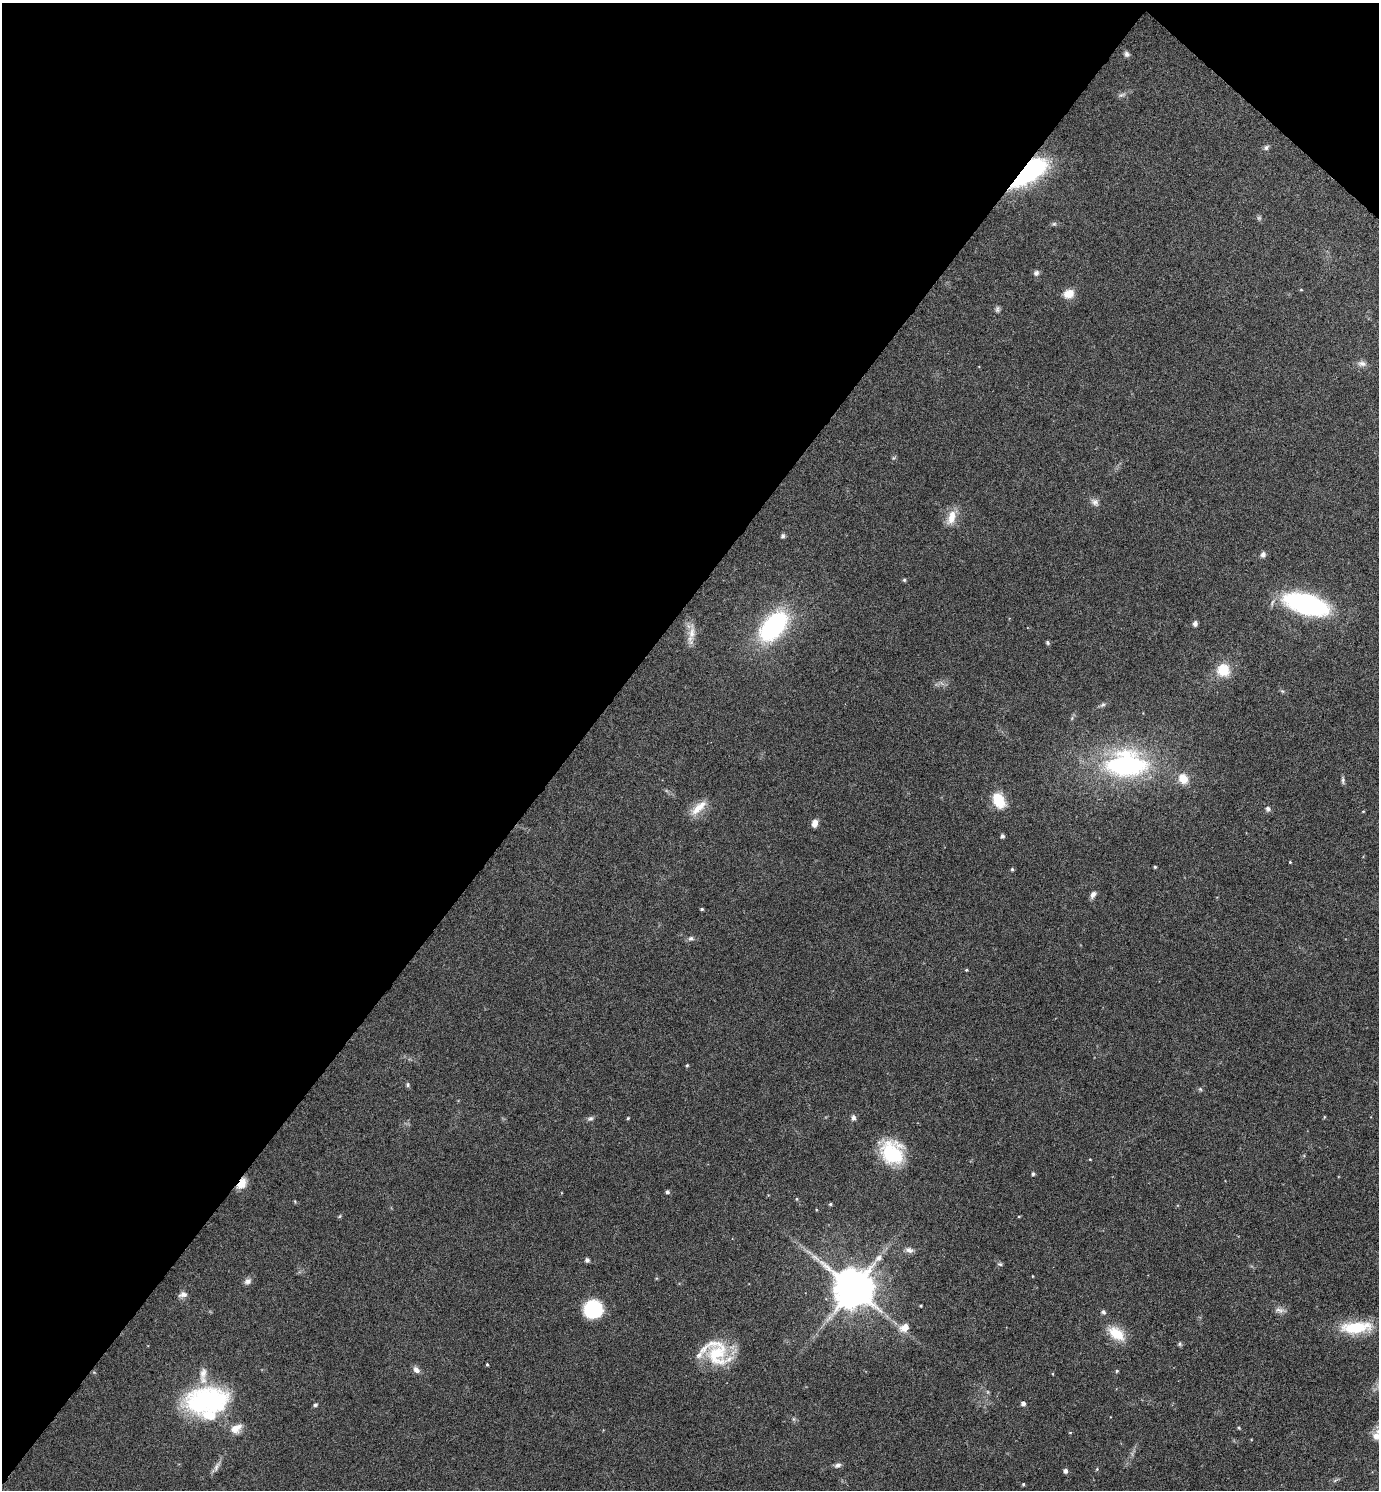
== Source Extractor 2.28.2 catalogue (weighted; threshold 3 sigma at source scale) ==
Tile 2 of 4 x 4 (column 2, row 1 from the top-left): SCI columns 1533-2909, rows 4468-5955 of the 5958 x 5955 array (HDU 1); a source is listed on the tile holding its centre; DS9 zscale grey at full resolution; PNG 1381 x 1492 px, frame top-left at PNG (2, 3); no overlay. Shown black and unused: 43% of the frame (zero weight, under 4 of 8 exposures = <1% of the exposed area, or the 3 px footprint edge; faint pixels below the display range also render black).
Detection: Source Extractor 2.28.2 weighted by HDU 2 'WHT'; one run over the whole footprint, this tile lists its part. Background 0.116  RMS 0.0051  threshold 0.0209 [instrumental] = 3 sigma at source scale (4.09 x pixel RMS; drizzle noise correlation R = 1.36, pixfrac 0.8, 0.05/0.05 arcsec/px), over >= 5 px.
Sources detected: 91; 1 too faint to see at this stretch — not listed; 4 inside a brighter listed object's ellipse — not listed separately; the other 86 listed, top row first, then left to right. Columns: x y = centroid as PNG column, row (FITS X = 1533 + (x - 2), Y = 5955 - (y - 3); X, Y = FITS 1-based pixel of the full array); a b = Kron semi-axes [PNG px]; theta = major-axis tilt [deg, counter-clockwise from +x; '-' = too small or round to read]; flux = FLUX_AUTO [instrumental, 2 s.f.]
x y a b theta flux
1127 54 8 6 -49 1.4
1122 95 11 5 23 1.4
1266 147 7 6 - 1.2
1027 173 34 13 35 110
1054 224 6 5 - 0.82
1036 273 8 7 - 1.4
1301 290 5 3 - 0.44
1069 294 14 11 21 4.7
997 309 9 6 87 1.1
1362 364 13 7 -4 2.2
1095 502 12 8 -45 2.1
951 517 20 10 71 6.7
783 536 6 6 - 0.94
1263 555 8 6 73 1.5
904 580 4 4 - 0.74
1306 604 33 14 -17 100
1195 624 7 5 73 1.4
773 626 27 16 50 73
692 633 26 8 87 5.4
1047 643 6 5 - 0.76
1223 670 14 14 - 12
1103 705 9 5 36 1.1
1126 764 37 23 0 90
1183 779 13 11 -58 6.2
1343 780 9 4 89 1
999 800 17 11 -62 13
699 808 27 10 41 7
1268 809 7 6 - 1.4
1363 811 5 3 - 0.35
815 823 9 6 77 2.9
1002 836 4 4 - 1.3
1290 862 4 3 - 0.43
1155 867 3 3 - 0.57
1012 869 5 4 - 0.64
1093 895 10 6 62 1.8
702 909 4 3 - 0.65
691 938 7 6 - 1.3
966 970 4 4 - 0.48
687 1065 4 4 - 0.59
408 1085 7 5 90 0.77
1200 1089 6 4 -45 0.66
853 1117 8 6 87 1.5
1324 1117 5 3 - 0.43
590 1118 9 6 28 1.2
628 1118 4 4 - 0.51
892 1153 27 22 -52 29
1090 1159 4 3 - 0.36
1033 1174 4 4 - 0.98
242 1184 14 8 56 5.3
667 1192 4 4 - 1.1
796 1199 4 4 - 0.52
830 1204 4 4 - 0.66
340 1216 6 4 70 0.51
1019 1216 4 3 - 0.42
909 1250 11 7 -20 2.1
587 1260 4 4 - 1.6
1000 1264 7 5 -4 0.85
1032 1276 4 2 - 0.3
248 1281 10 7 29 1.9
853 1288 12 11 - 1700
183 1294 12 7 9 2.1
921 1306 3 3 - 0.53
593 1309 14 13 - 38
1280 1310 14 7 -15 2.3
1103 1312 5 5 - 1.3
905 1327 13 9 35 4.9
1356 1327 40 15 4 20
1116 1333 23 13 -36 11
1179 1344 6 4 -90 0.75
716 1352 38 27 -37 25
487 1365 3 3 - 0.56
416 1370 9 7 -48 2.3
1117 1371 4 4 - 0.58
207 1401 51 30 5 65
1023 1404 4 4 - 1.9
315 1405 5 4 - 1
793 1419 6 4 -90 0.73
1239 1428 4 3 - 0.59
234 1429 16 10 -46 4.4
1070 1432 5 3 - 0.36
1376 1436 17 12 69 5
837 1465 8 6 23 1.6
216 1467 15 6 69 2.3
1097 1469 5 3 - 0.43
1065 1471 4 4 - 1.6
1023 1484 4 3 - 0.58
Overlapping masked pixels (flux is a lower limit): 2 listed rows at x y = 1027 173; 242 1184
Isophote crosses this tile's border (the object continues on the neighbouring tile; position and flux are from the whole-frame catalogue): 1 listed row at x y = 1376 1436